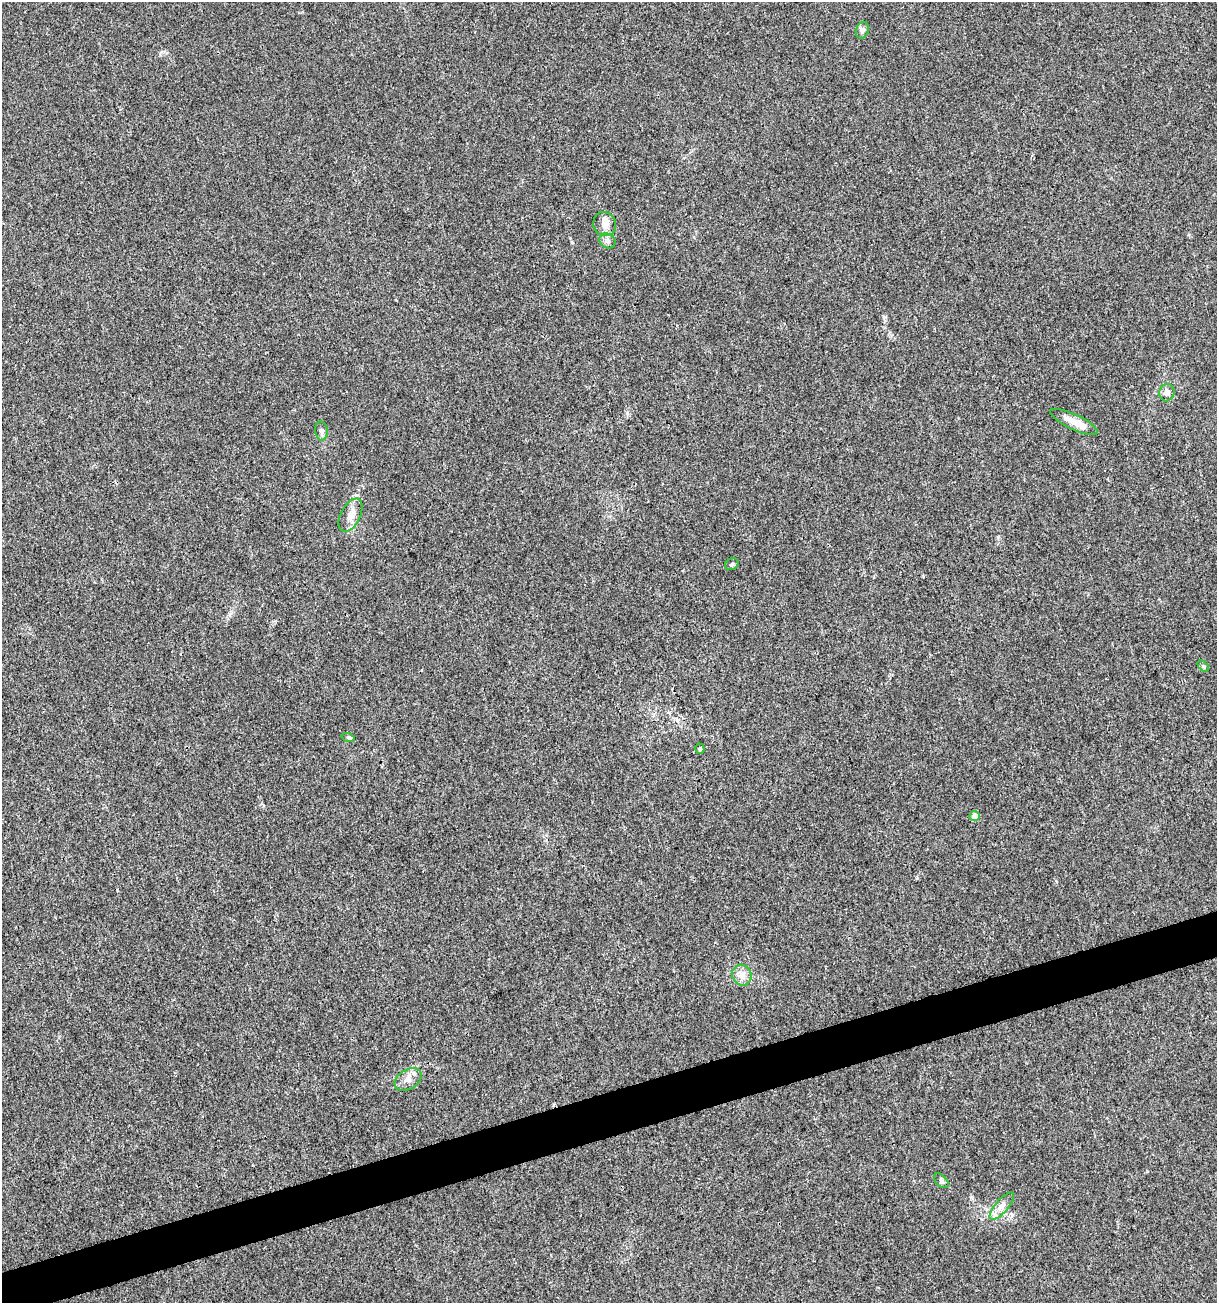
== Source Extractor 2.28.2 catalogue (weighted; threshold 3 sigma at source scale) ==
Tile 7 of 4 x 4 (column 3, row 2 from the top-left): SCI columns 2532-3746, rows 2604-3904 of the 5012 x 5207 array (HDU 1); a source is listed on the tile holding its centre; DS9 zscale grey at full resolution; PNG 1219 x 1305 px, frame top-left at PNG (2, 2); each listed source drawn as its Kron ellipse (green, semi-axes under 4 px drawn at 4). Shown black and unused: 3% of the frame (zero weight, under 3 of 4 exposures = <1% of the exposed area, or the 3 px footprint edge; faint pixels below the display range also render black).
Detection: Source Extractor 2.28.2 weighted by HDU 2 'WHT'; one run over the whole footprint, this tile lists its part. Background 0.00336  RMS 0.0026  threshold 0.0118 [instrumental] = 3 sigma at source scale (4.5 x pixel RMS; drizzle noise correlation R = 1.50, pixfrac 1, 0.0396/0.0396 arcsec/px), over >= 5 px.
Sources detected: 18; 2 inside a brighter listed object's ellipse — not listed separately; the other 16 listed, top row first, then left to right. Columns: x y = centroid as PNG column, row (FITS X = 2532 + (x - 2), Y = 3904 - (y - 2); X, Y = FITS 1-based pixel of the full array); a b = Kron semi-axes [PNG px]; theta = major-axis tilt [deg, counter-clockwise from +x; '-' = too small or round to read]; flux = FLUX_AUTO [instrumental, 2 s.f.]
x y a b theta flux
862 30 8 6 70 0.76
605 224 12 11 - 2.2
607 241 8 7 - 0.89
1167 393 9 7 73 1.5
1074 422 26 7 -26 3.1
321 431 9 6 -82 0.9
351 515 18 10 63 2.5
732 564 7 5 33 0.52
1203 666 6 4 -44 0.41
348 737 7 4 -19 0.38
700 749 5 4 - 0.41
974 816 5 5 - 2.1
742 975 11 9 -66 2
408 1079 14 9 33 2.1
941 1181 9 5 -45 0.61
1002 1206 17 6 50 1.9